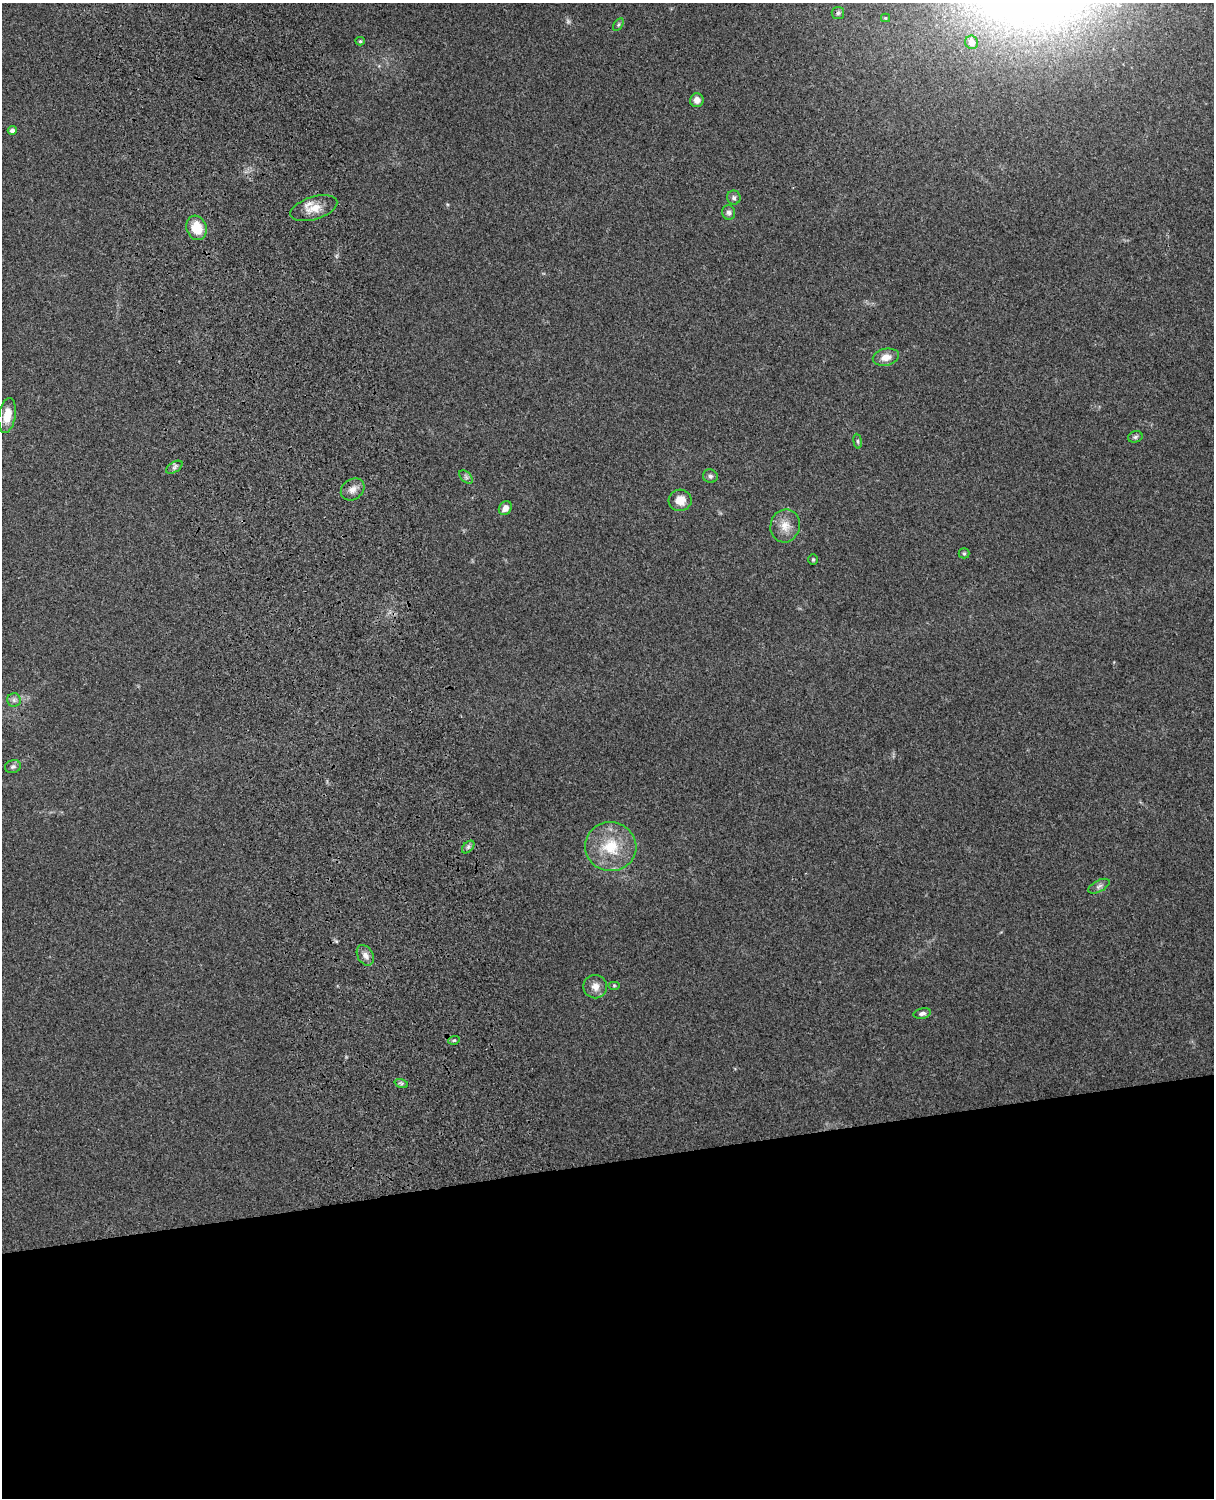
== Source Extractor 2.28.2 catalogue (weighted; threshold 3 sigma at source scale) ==
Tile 11 of 4 x 3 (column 3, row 3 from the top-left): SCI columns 2544-3755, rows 165-1660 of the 5088 x 4928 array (HDU 1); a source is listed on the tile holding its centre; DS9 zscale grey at full resolution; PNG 1216 x 1500 px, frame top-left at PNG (2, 3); each listed source drawn as its Kron ellipse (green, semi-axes under 4 px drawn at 4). Shown black and unused: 22% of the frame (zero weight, under 3 of 4 exposures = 6% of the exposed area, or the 3 px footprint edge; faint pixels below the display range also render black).
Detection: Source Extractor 2.28.2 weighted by HDU 2 'WHT'; one run over the whole footprint, this tile lists its part. Background 0.264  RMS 0.0089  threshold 0.0402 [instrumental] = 3 sigma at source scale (4.5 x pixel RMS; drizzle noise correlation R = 1.50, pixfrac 1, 0.05/0.05 arcsec/px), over >= 5 px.
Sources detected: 36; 1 too faint to see at this stretch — neither listed nor drawn; the other 35 listed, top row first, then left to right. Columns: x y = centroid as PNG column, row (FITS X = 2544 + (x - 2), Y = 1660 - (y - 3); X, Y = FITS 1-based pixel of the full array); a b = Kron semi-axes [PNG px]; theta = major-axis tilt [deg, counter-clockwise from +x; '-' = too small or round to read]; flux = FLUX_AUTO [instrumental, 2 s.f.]
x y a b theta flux
838 13 6 6 - 1.9
885 18 4 4 - 0.99
618 25 7 4 59 1.4
360 41 4 4 - 1.4
972 42 7 6 - 8.2
697 100 7 6 - 5.8
12 130 4 4 - 3
734 198 7 7 - 2.4
314 208 24 11 17 14
729 213 7 6 - 2.9
197 228 12 10 -71 19
886 357 13 8 13 8.5
7 415 17 8 81 14
1135 437 7 5 17 1.9
858 441 7 4 -82 1.4
174 467 9 5 33 2.6
710 476 7 6 - 2.5
466 477 8 5 -45 2.1
353 489 12 10 36 6.4
680 500 11 10 - 10
505 508 7 6 - 5.8
785 526 16 14 77 12
964 553 5 5 - 1.1
813 559 5 4 - 1.2
14 700 7 7 - 2.5
13 767 8 6 15 2.4
468 847 7 4 45 2
611 847 26 24 -11 35
1099 886 11 5 28 3.1
365 955 11 7 -60 4.9
614 985 6 4 0 0.96
595 987 12 11 - 7.2
922 1013 8 5 13 3.1
454 1040 6 3 18 1.1
401 1083 7 4 -18 1.6